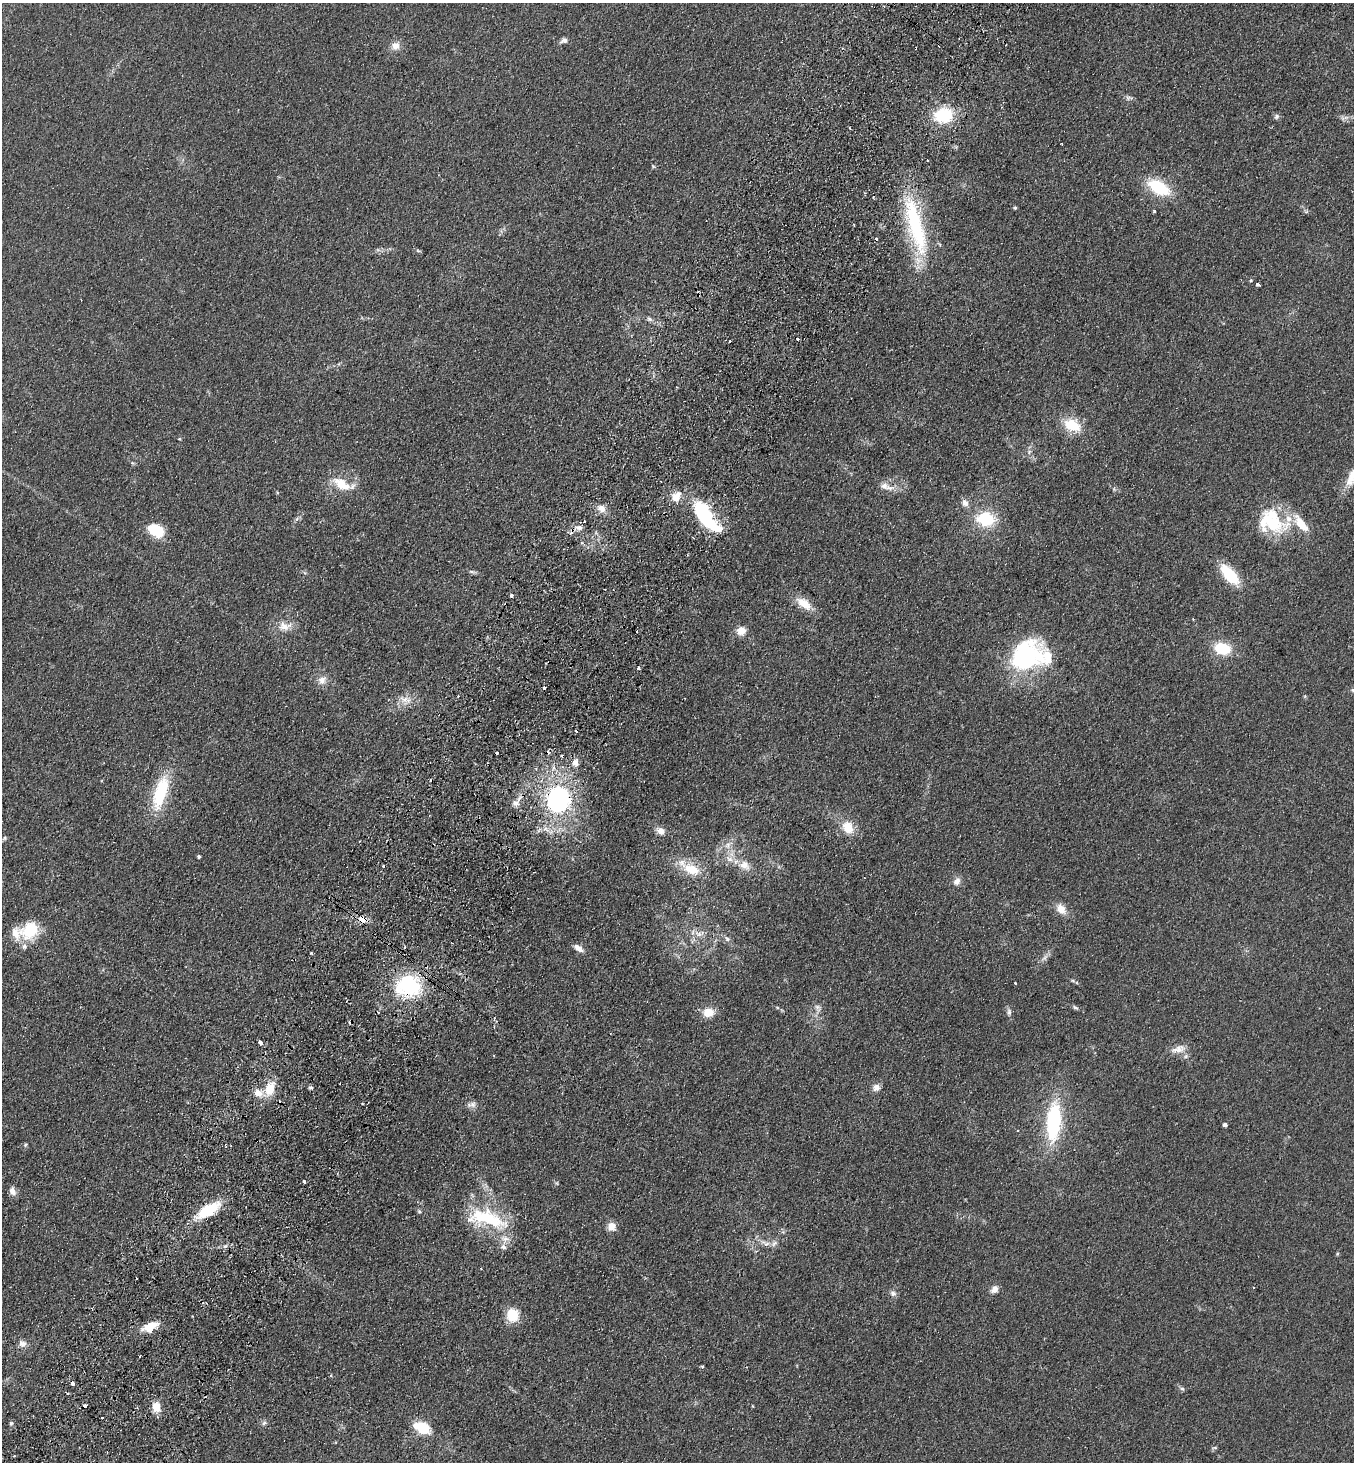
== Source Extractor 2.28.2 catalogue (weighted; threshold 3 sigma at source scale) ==
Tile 7 of 4 x 4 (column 3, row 2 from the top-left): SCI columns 2904-4255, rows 2953-4412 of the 5946 x 5905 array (HDU 1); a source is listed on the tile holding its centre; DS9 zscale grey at full resolution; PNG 1356 x 1464 px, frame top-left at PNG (2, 3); no overlay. Shown black and unused: <1% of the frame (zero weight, under 2 of 3 exposures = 3% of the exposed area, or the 3 px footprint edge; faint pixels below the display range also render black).
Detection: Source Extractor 2.28.2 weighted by HDU 2 'WHT'; one run over the whole footprint, this tile lists its part. Background 0.0927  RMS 0.0099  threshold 0.0445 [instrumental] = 3 sigma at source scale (4.5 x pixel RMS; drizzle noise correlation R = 1.50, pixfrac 1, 0.05/0.05 arcsec/px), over >= 5 px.
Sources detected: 140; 1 too faint to see at this stretch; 2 inside a brighter object's white glare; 15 cosmic-ray / hot-pixel residue — not listed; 13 inside a brighter listed object's ellipse — not listed separately; the other 109 listed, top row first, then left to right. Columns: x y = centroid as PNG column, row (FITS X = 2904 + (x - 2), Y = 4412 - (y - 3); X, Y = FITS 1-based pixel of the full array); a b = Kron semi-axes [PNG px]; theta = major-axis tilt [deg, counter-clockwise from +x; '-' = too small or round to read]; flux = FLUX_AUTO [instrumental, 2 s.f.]
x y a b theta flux
564 40 10 6 28 3.6
395 46 11 10 - 7.5
943 115 18 14 16 52
1277 116 8 6 47 2.4
1344 118 15 5 13 3.8
850 128 4 2 - 0.82
927 160 3 2 - 0.84
653 166 6 4 -45 1.2
1159 187 23 13 -29 48
1015 208 4 4 - 1.4
1154 211 4 3 - 2.7
1306 211 7 4 0 1.4
854 225 4 2 - 0.75
916 226 80 18 -76 100
418 251 6 4 -20 1.3
1251 280 4 3 - 1
1258 284 4 3 - 8.7
649 319 9 6 -33 2.8
797 339 3 3 - 9.5
729 341 3 2 - 1.5
1072 425 19 13 -24 28
179 439 4 4 - 0.92
1029 452 7 5 47 2.4
1353 476 28 11 62 19
342 484 18 9 -21 27
889 488 19 7 -2 8.3
965 503 10 8 -65 5.4
601 508 11 9 -24 7.7
704 517 40 12 -40 78
986 519 19 15 -6 44
1270 522 44 26 -25 57
578 528 13 7 7 6.1
156 530 16 11 -31 31
582 543 5 3 - 1.2
471 572 8 4 -9 2.1
1230 575 22 10 -49 42
511 595 4 3 - 3.8
804 603 22 11 -36 16
284 626 17 13 -24 12
741 631 10 9 - 10
1222 649 15 10 -13 36
1026 656 41 32 34 120
639 668 3 3 - 2.9
322 680 13 11 56 7.4
404 700 17 10 -36 9.2
575 763 11 8 -82 5.9
160 792 44 15 73 53
558 799 25 23 83 140
516 803 9 8 - 5.9
848 827 14 12 -57 19
660 831 10 8 -26 6.6
5 838 7 5 39 1.6
728 845 13 8 49 7.8
198 856 3 3 - 1.6
744 865 17 12 -28 11
692 869 22 13 -23 23
957 881 11 8 55 5.5
1061 909 15 10 -53 10
362 919 11 9 -29 8.6
30 930 25 20 37 37
699 934 14 7 16 6.8
727 939 8 4 -63 2.5
578 948 13 7 -33 6.4
1045 958 11 6 49 4
1073 981 6 4 -19 1.4
1015 983 3 3 - 1.9
408 986 28 22 13 79
817 1007 8 6 -16 3.2
1075 1007 10 5 -29 2.1
708 1012 12 9 1 15
1009 1012 9 6 -90 3
260 1042 4 3 - 16
1178 1049 22 10 15 9.4
310 1087 7 4 -6 1.7
876 1087 9 8 - 5.5
270 1089 17 11 72 19
258 1093 12 9 -20 9.3
471 1105 13 7 13 4.5
1054 1122 44 16 86 86
1225 1125 4 4 - 3.4
1017 1131 3 3 - 6.9
25 1144 6 5 - 1.4
304 1182 3 3 - 2.8
12 1191 11 8 -76 5.5
208 1210 23 9 32 50
419 1212 6 4 -68 1.5
487 1218 55 21 -14 65
612 1226 9 8 - 10
765 1243 17 6 -26 6.3
225 1246 6 6 - 2.4
503 1247 9 8 - 4.2
1253 1287 3 2 - 0.8
994 1289 10 7 45 6.1
893 1293 9 7 -18 3.4
513 1315 14 12 -83 22
150 1327 19 10 29 18
22 1344 11 8 10 5.4
140 1356 3 2 - 0.77
702 1366 4 3 - 1.5
72 1383 4 3 - 16
1182 1389 7 5 -29 1.9
67 1394 4 3 - 1.6
85 1406 3 3 - 9.4
156 1407 11 9 -84 12
11 1423 6 5 - 1.8
264 1423 6 6 - 2.3
424 1427 18 13 -63 18
1214 1448 9 3 9 1.2
14 1456 4 3 - 0.98
Overlapping masked pixels (flux is a lower limit): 6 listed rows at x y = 578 528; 558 799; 362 919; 408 986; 208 1210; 72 1383
Isophote crosses this tile's border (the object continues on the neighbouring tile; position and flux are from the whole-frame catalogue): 1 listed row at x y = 1353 476